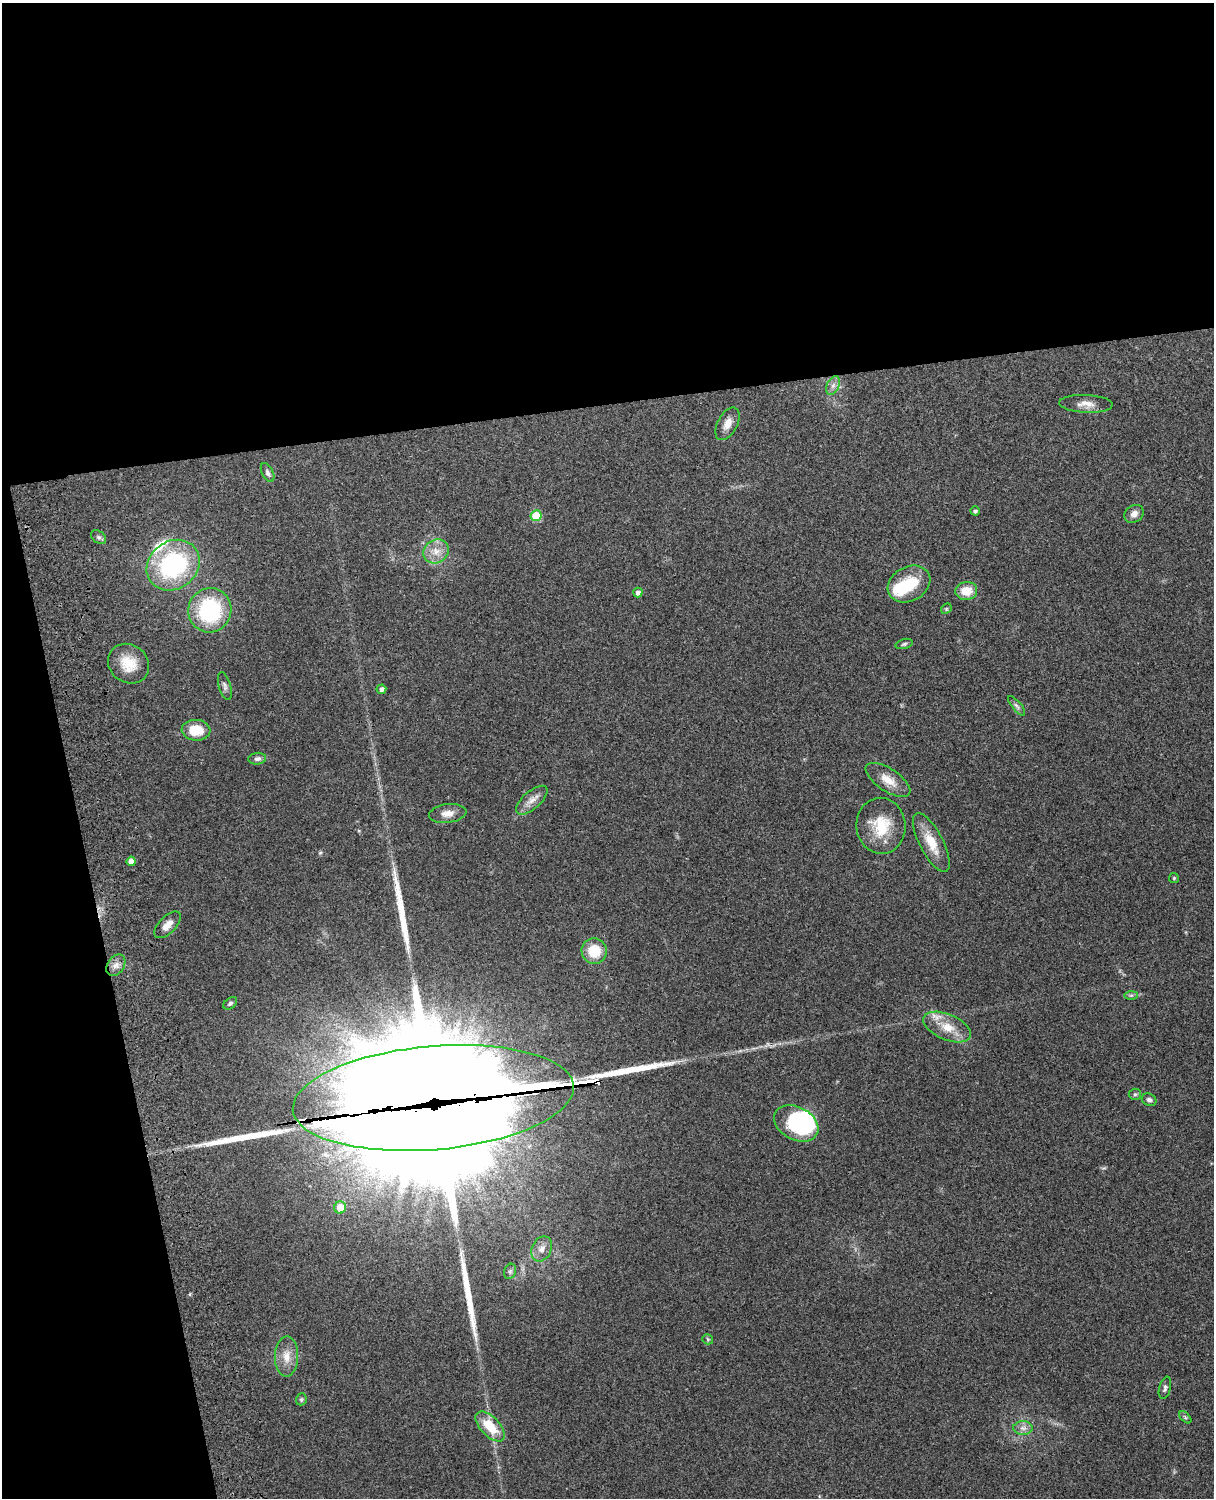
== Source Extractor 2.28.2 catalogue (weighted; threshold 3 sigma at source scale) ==
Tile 1 of 4 x 3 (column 1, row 1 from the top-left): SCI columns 120-1331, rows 3156-4651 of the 5088 x 4928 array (HDU 1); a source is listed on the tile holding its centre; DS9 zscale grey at full resolution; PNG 1216 x 1500 px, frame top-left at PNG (2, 3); each listed source drawn as its Kron ellipse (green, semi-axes under 4 px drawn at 4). Shown black and unused: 33% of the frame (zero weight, under 3 of 4 exposures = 6% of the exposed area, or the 3 px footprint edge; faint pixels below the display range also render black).
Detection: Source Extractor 2.28.2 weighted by HDU 2 'WHT'; one run over the whole footprint, this tile lists its part. Background 0.216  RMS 0.0084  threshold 0.0376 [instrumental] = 3 sigma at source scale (4.5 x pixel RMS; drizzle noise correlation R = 1.50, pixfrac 1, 0.05/0.05 arcsec/px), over >= 5 px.
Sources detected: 67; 9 inside a brighter object's white glare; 2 cosmic-ray / hot-pixel residue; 4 long thin detections or spike segments (spike, bleed or trail) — neither listed nor drawn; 3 inside a brighter listed object's ellipse — not listed separately; the other 49 listed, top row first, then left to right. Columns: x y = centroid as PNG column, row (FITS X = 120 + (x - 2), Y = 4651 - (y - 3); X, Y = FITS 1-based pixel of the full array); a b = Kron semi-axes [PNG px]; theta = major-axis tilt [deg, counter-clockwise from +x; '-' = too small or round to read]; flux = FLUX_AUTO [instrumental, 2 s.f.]
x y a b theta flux
833 385 10 6 63 3.9
1086 404 27 9 -3 8.3
727 424 18 10 62 8
268 473 10 5 -63 2.6
975 511 5 4 - 2
1134 514 10 8 36 5.2
536 516 5 5 - 27
99 537 8 6 -40 2.1
436 551 13 11 36 9.8
173 565 28 24 37 110
909 584 22 17 29 30
966 591 11 9 6 14
638 592 5 4 - 3.7
946 609 6 4 47 1.1
210 610 22 21 - 80
904 644 8 5 16 1.6
128 664 21 19 -37 20
225 686 14 6 -74 3.1
381 689 5 4 - 3.5
1017 706 12 4 -49 2.4
196 730 14 10 -4 20
257 759 9 6 6 2.7
888 780 25 11 -34 13
532 800 19 8 41 7.2
448 813 19 9 7 7.4
881 826 28 24 -85 30
931 842 32 11 -63 19
131 861 4 4 - 6.5
1174 878 5 5 - 1
167 925 17 8 46 7.1
594 951 13 12 - 22
116 965 11 8 54 5.3
1131 995 7 4 1 1.5
230 1003 8 5 39 1.9
947 1027 25 12 -23 17
1135 1094 6 5 - 1.6
433 1098 141 52 5 38000
1149 1100 7 6 - 2.3
796 1123 23 16 -28 81
340 1207 6 6 - 13
542 1249 13 9 65 6.7
510 1271 8 6 69 2
708 1339 5 5 - 1.1
287 1356 20 11 89 11
1165 1388 11 6 76 2.5
301 1399 6 5 - 1.4
1185 1417 7 4 -45 1.2
490 1426 18 9 -46 22
1023 1428 10 6 0 4.2
Overlapping masked pixels (flux is a lower limit): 1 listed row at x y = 433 1098